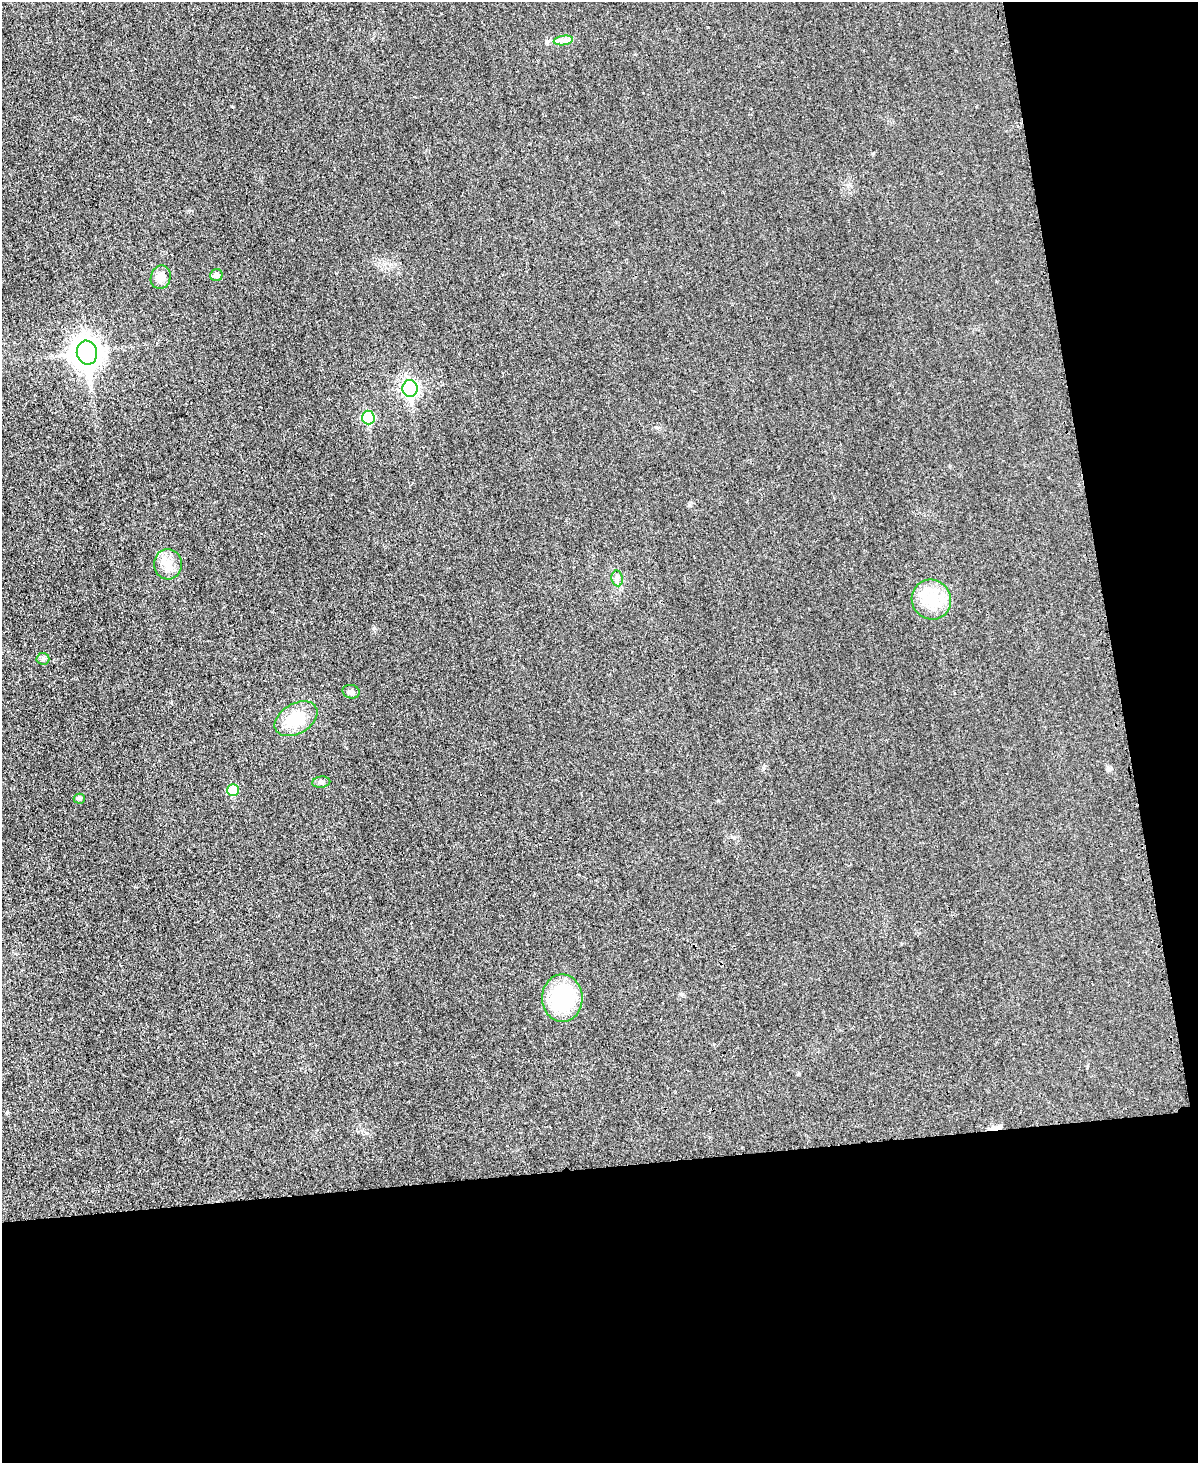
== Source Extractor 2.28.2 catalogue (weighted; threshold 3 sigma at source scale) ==
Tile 12 of 4 x 3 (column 4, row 3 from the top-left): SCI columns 3606-4801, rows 255-1715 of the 4803 x 4779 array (HDU 1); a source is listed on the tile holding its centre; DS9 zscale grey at full resolution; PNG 1200 x 1465 px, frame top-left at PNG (2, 2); each listed source drawn as its Kron ellipse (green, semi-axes under 4 px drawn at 4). Shown black and unused: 27% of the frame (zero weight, under 3 of 4 exposures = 1% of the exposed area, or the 3 px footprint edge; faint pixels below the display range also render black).
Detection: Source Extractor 2.28.2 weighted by HDU 2 'WHT'; one run over the whole footprint, this tile lists its part. Background 0.0344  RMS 0.0066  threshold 0.0296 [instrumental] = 3 sigma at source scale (4.5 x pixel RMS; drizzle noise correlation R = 1.50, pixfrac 1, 0.05/0.05 arcsec/px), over >= 5 px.
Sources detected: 17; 1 cosmic-ray / hot-pixel residue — neither listed nor drawn; the other 16 listed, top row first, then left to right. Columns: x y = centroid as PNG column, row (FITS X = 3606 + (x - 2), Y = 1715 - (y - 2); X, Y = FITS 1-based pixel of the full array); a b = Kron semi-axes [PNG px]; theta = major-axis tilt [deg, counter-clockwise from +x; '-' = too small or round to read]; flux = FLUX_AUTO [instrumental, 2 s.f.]
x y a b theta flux
563 40 9 4 9 2.7
216 275 6 6 - 3.8
161 277 12 10 74 5.6
87 353 12 10 -81 790
410 389 8 7 - 170
368 418 7 6 - 41
168 564 15 14 - 8.2
617 578 8 5 -80 1.9
931 600 20 19 - 19
43 659 6 6 - 1.5
351 692 8 7 - 2
296 719 23 15 30 23
321 782 9 5 7 1.8
233 790 6 6 - 22
79 799 5 5 - 2
562 998 24 20 -89 52
Unlisted compact peaks at least as high as the median listed source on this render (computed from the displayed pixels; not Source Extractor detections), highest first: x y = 374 628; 873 153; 689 505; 734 838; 763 768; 1108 768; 708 27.